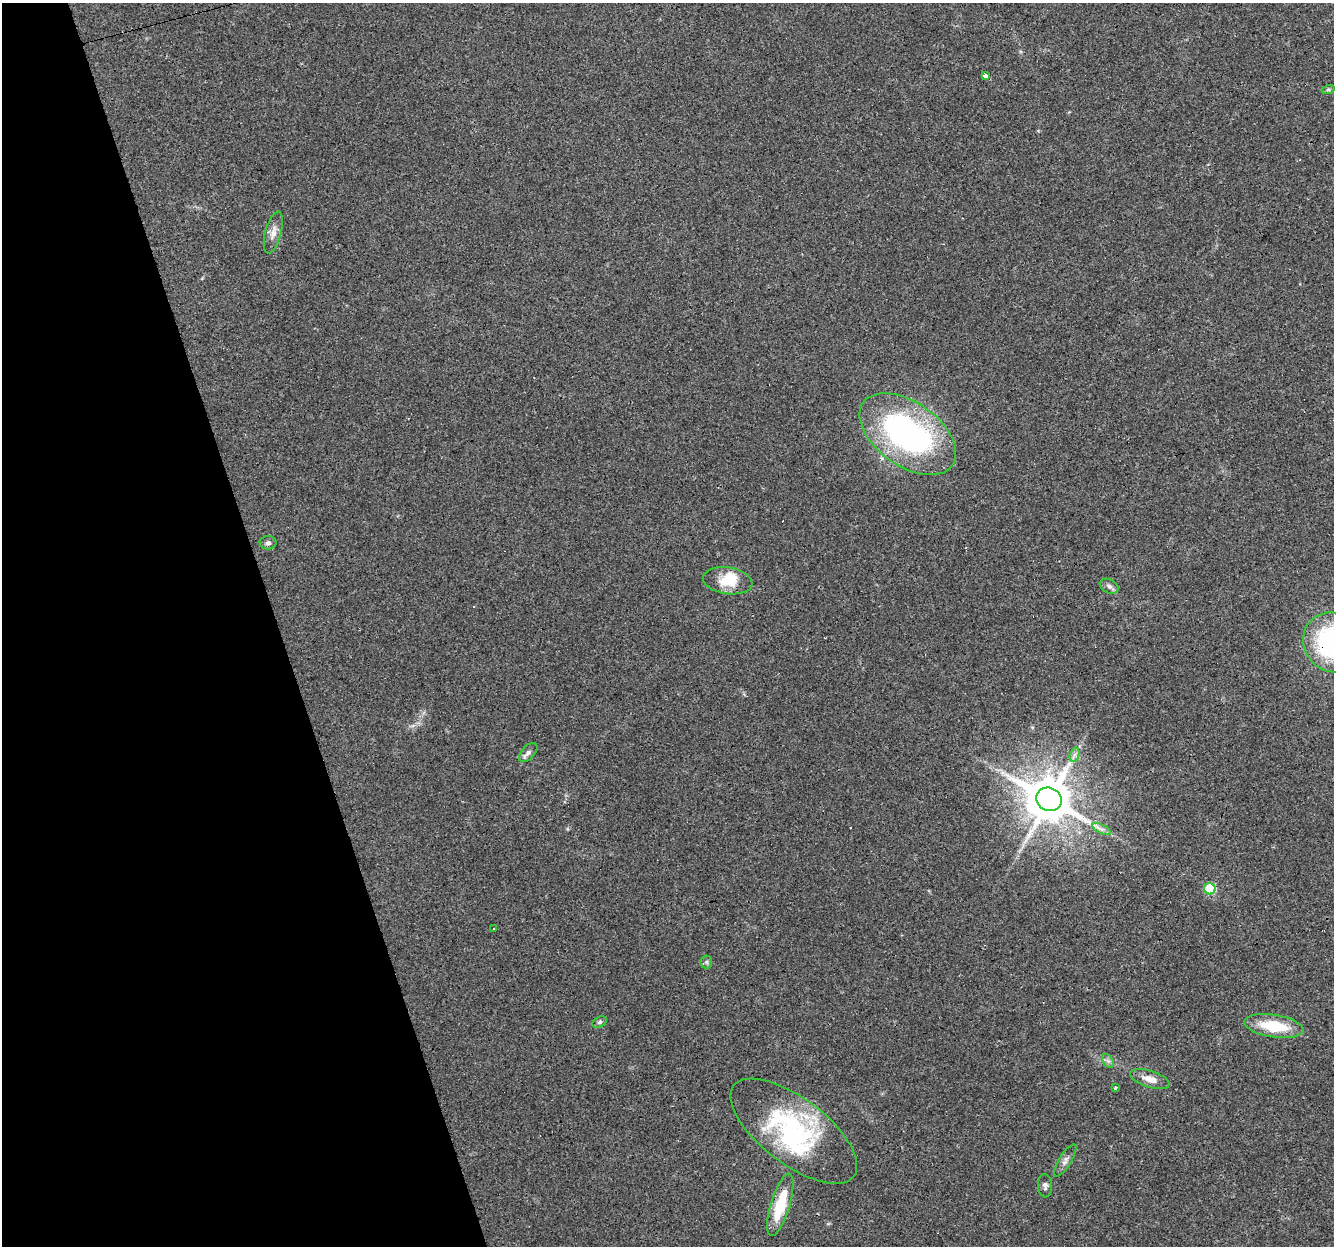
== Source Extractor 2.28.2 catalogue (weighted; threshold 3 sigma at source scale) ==
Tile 5 of 4 x 4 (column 1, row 2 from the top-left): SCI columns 1-1332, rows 2547-3790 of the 5326 x 5145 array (HDU 1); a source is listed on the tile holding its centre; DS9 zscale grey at full resolution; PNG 1336 x 1248 px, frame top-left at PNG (2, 3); each listed source drawn as its Kron ellipse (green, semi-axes under 4 px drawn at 4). Shown black and unused: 21% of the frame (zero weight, under 3 of 4 exposures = <1% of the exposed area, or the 3 px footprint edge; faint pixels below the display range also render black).
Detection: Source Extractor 2.28.2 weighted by HDU 2 'WHT'; one run over the whole footprint, this tile lists its part. Background 0.0777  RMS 0.0052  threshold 0.0233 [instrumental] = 3 sigma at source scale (4.5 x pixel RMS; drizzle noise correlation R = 1.50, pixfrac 1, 0.0396/0.0396 arcsec/px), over >= 5 px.
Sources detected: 31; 2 inside a brighter object's white glare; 5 cosmic-ray / hot-pixel residue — neither listed nor drawn; the other 24 listed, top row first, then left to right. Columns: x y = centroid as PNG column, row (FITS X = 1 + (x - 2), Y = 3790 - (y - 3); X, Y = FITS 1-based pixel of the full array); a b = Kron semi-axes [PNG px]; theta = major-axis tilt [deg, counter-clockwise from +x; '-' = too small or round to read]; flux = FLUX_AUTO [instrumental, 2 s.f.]
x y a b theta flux
986 76 4 3 - 15
1328 90 6 4 18 0.83
273 232 21 8 75 4.2
908 434 55 31 -35 130
268 543 8 7 - 1.6
728 581 25 13 -8 13
1109 586 10 6 -28 1.9
1332 642 31 28 -52 79
528 752 11 6 47 2.1
1074 755 7 4 71 1.6
1049 799 13 11 -25 2500
1102 829 10 4 -26 1.9
1210 889 6 5 - 33
494 929 2 2 - 0.31
706 962 6 6 - 1.1
599 1022 8 5 27 1.1
1274 1026 30 11 -9 21
1108 1061 7 5 -55 1.5
1150 1079 20 8 -17 6
1115 1087 3 3 - 12
794 1131 75 33 -37 79
1065 1161 18 6 58 2.6
1045 1186 12 7 -89 1.9
780 1205 32 9 73 23
Overlapping masked pixels (flux is a lower limit): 1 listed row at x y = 1332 642
Isophote crosses this tile's border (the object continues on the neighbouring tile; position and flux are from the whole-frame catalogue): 1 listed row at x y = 1332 642